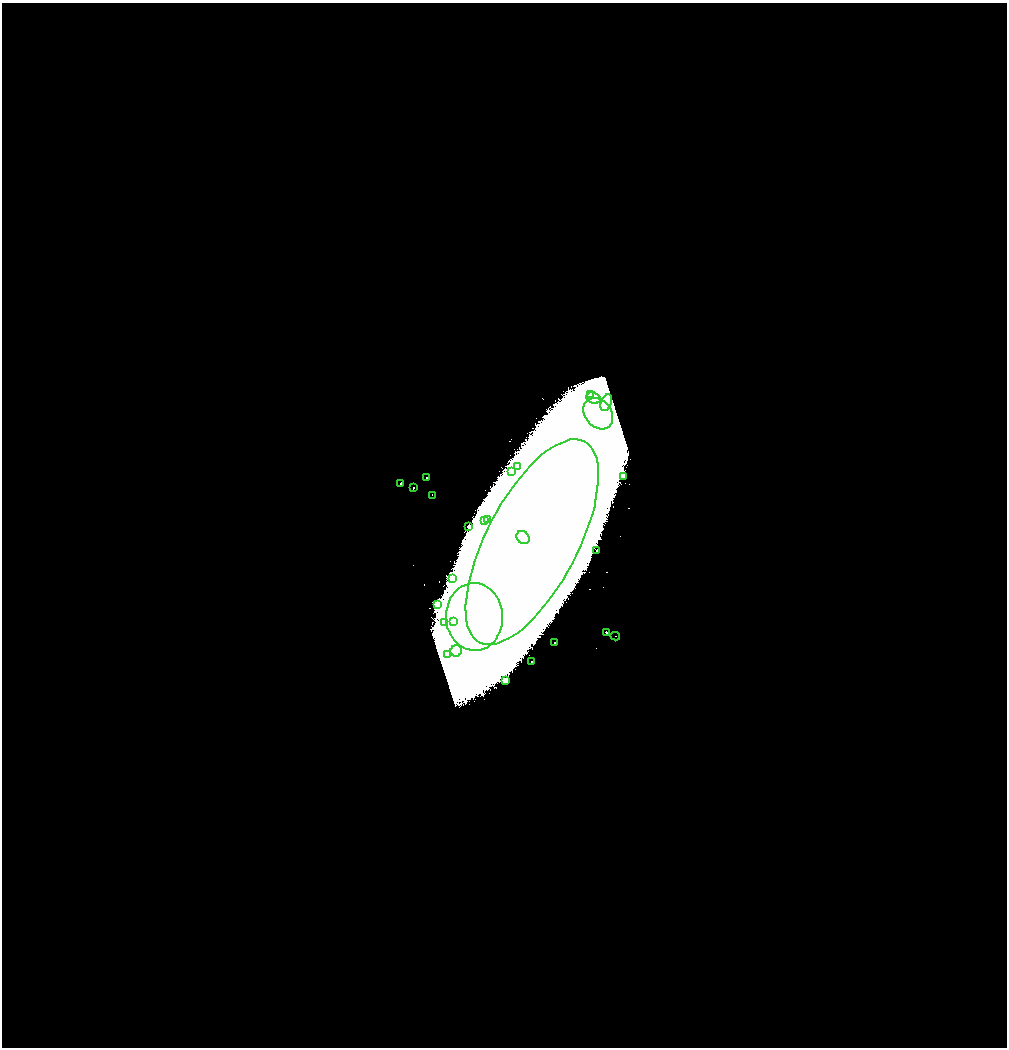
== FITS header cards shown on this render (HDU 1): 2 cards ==
NAXIS1  =                 2009
NAXIS2  =                 2091

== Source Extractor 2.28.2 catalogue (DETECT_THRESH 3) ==
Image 2009 x 2091 px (HDU 1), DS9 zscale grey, zoomed out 1/2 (1 PNG px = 2 x 2 image px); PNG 1009 x 1050 px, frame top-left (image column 1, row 2090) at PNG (2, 3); each listed source drawn as its Kron ellipse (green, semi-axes under 4 px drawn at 4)
Background 3.88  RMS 0.64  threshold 1.92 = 3 sigma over >= 5 px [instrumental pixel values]
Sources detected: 29; all 29 listed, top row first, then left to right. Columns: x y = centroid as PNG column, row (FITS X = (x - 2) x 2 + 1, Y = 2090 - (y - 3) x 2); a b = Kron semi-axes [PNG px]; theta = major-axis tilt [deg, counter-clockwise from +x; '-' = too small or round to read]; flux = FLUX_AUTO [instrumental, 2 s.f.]
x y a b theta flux
590 395 3 3 - 200
594 398 7 5 -20 670
606 403 9 5 68 1600
598 414 17 13 -50 4400
518 466 2 2 - 2400
512 471 2 2 - 54
623 476 3 2 - 63
426 478 2 2 - 560
401 483 2 2 - 560
413 488 2 2 - 700
432 495 4 2 - 88
487 520 3 3 - 280
485 521 2 2 - 240
468 526 2 2 - 150
523 537 7 5 -46 52000
532 542 113 45 62 900000
596 551 3 3 - 170
452 579 3 3 - 6100
438 605 3 3 - 7900
474 617 34 28 -88 32000
453 621 3 3 - 280
445 623 2 2 - 100
606 632 2 2 - 500
615 636 4 4 - 210
555 643 2 2 - 160
456 651 6 5 - 700
448 654 3 3 - 1400
532 661 2 1 - 55
506 681 2 2 - 1400